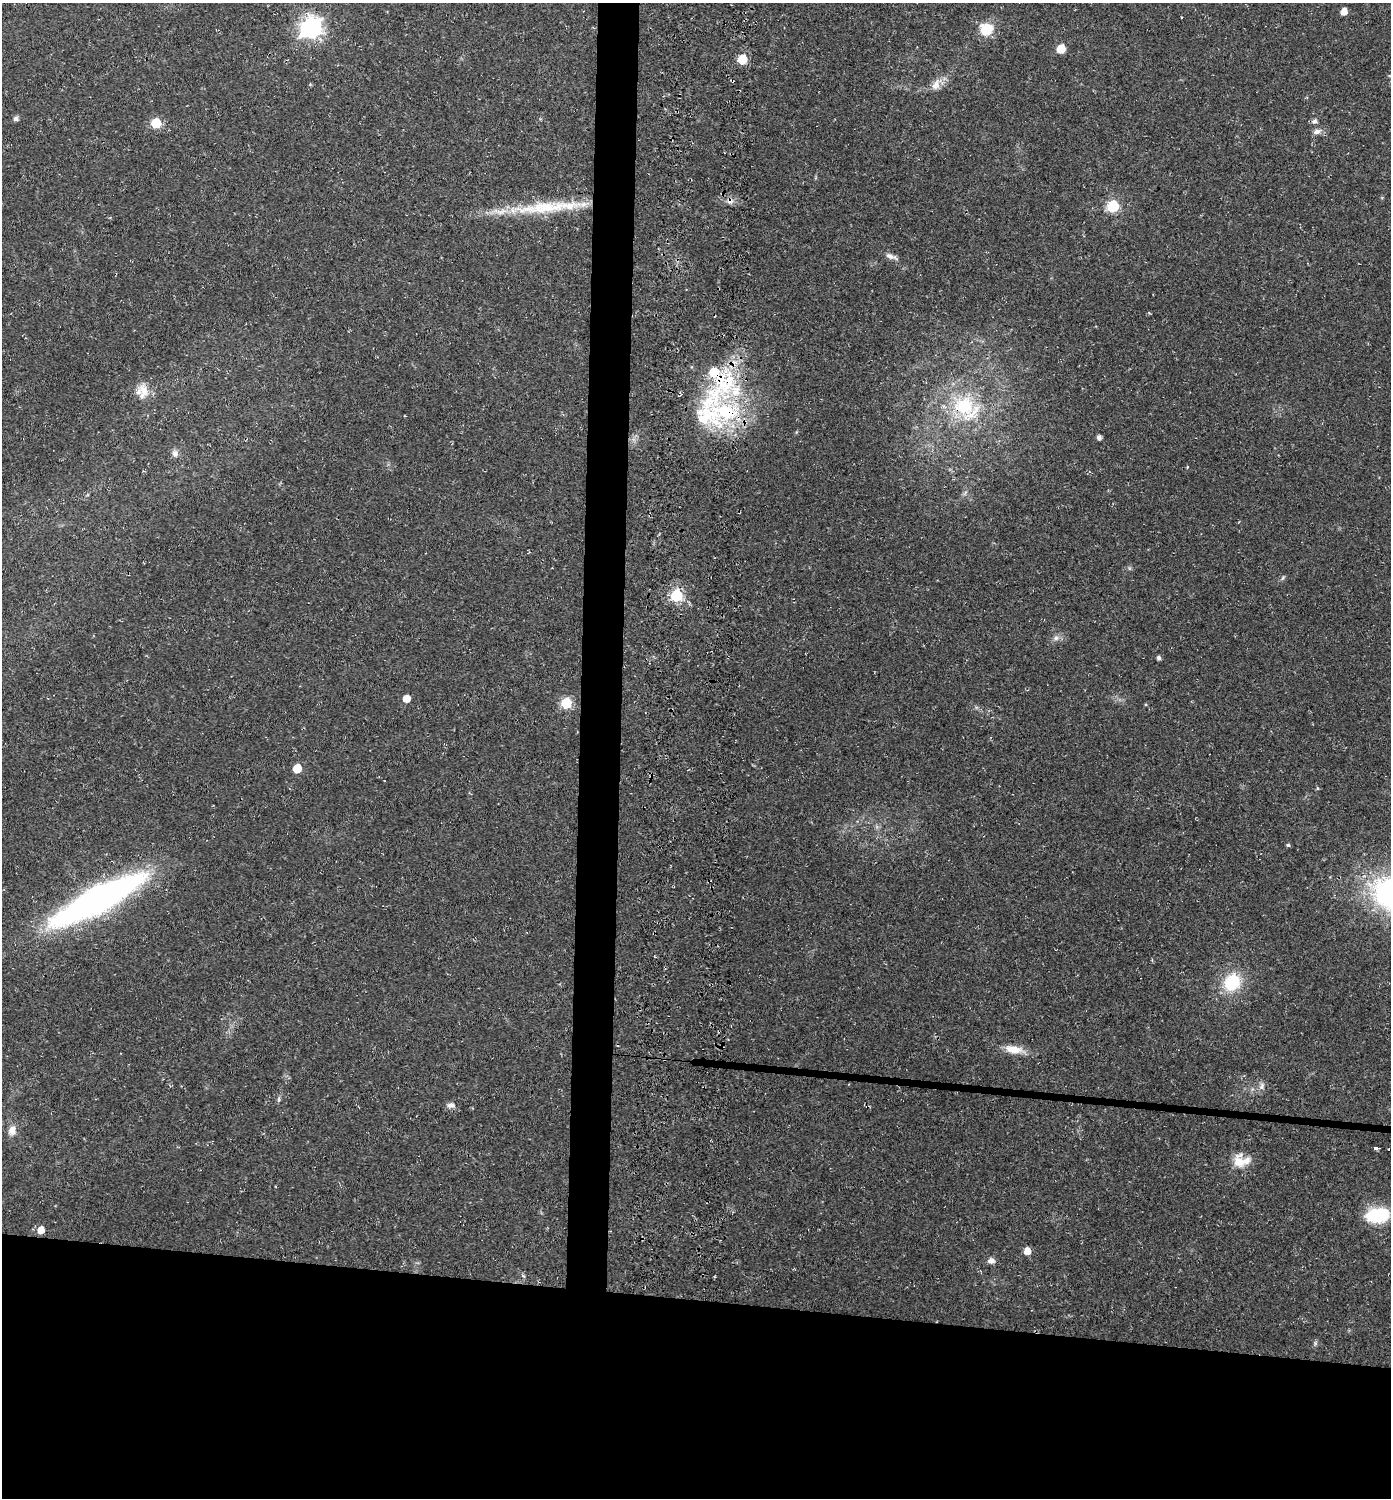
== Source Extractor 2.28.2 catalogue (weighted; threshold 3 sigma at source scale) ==
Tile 8 of 3 x 3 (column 2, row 3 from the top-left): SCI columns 1730-3118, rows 7-1502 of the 4851 x 4504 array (HDU 1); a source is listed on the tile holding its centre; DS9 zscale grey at full resolution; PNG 1393 x 1500 px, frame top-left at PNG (2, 3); no overlay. Shown black and unused: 16% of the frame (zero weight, under 3 of 4 exposures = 5% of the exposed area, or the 3 px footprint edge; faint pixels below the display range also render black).
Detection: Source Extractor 2.28.2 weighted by HDU 2 'WHT'; one run over the whole footprint, this tile lists its part. Background 0.0178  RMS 0.0032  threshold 0.0146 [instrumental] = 3 sigma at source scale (4.5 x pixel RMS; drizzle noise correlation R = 1.50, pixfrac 1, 0.0396/0.0396 arcsec/px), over >= 5 px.
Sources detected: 48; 1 inside a brighter object's white glare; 2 cosmic-ray / hot-pixel residue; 1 long thin detection or spike segment (spike, bleed or trail) — not listed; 4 inside a brighter listed object's ellipse — not listed separately; the other 40 listed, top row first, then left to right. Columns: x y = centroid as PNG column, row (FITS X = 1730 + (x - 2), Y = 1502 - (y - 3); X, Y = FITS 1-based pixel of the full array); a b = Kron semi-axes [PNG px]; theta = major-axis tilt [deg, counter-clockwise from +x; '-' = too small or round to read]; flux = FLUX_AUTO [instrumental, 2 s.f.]
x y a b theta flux
1344 11 5 5 - 3.5
311 28 9 8 - 170
986 29 17 16 - 6.8
1061 49 6 6 - 7.7
742 59 6 6 - 14
936 85 17 10 68 2.9
16 118 6 5 - 1.1
1314 121 8 6 13 0.96
156 123 6 6 - 17
1317 132 11 7 17 1.5
1113 206 6 6 - 30
891 256 16 6 -18 1.6
144 392 23 14 -85 4.8
964 406 30 28 -70 22
726 412 80 35 -29 42
1099 437 5 4 - 1.3
175 453 10 8 73 1.4
1187 467 4 3 - 0.29
1283 578 7 4 45 0.5
676 595 6 6 - 37
1056 638 8 7 - 1.3
1158 658 4 4 - 0.97
406 698 5 5 - 4
566 703 6 6 - 21
297 768 6 5 - 8.9
1288 845 5 4 - 0.52
97 900 63 16 28 200
1232 982 17 14 55 16
1014 1049 21 9 -9 4.9
1262 1086 11 7 75 1.3
279 1100 8 4 89 0.6
451 1105 11 7 -1 1.4
12 1130 11 9 76 2.7
1375 1148 6 3 -9 6.8
1239 1162 23 15 -79 5.2
1378 1215 22 16 4 17
41 1230 6 5 - 3.9
1027 1251 6 5 - 3.3
991 1261 9 7 1 1.5
1315 1343 6 5 - 0.58
Overlapping masked pixels (flux is a lower limit): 2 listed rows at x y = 964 406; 726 412